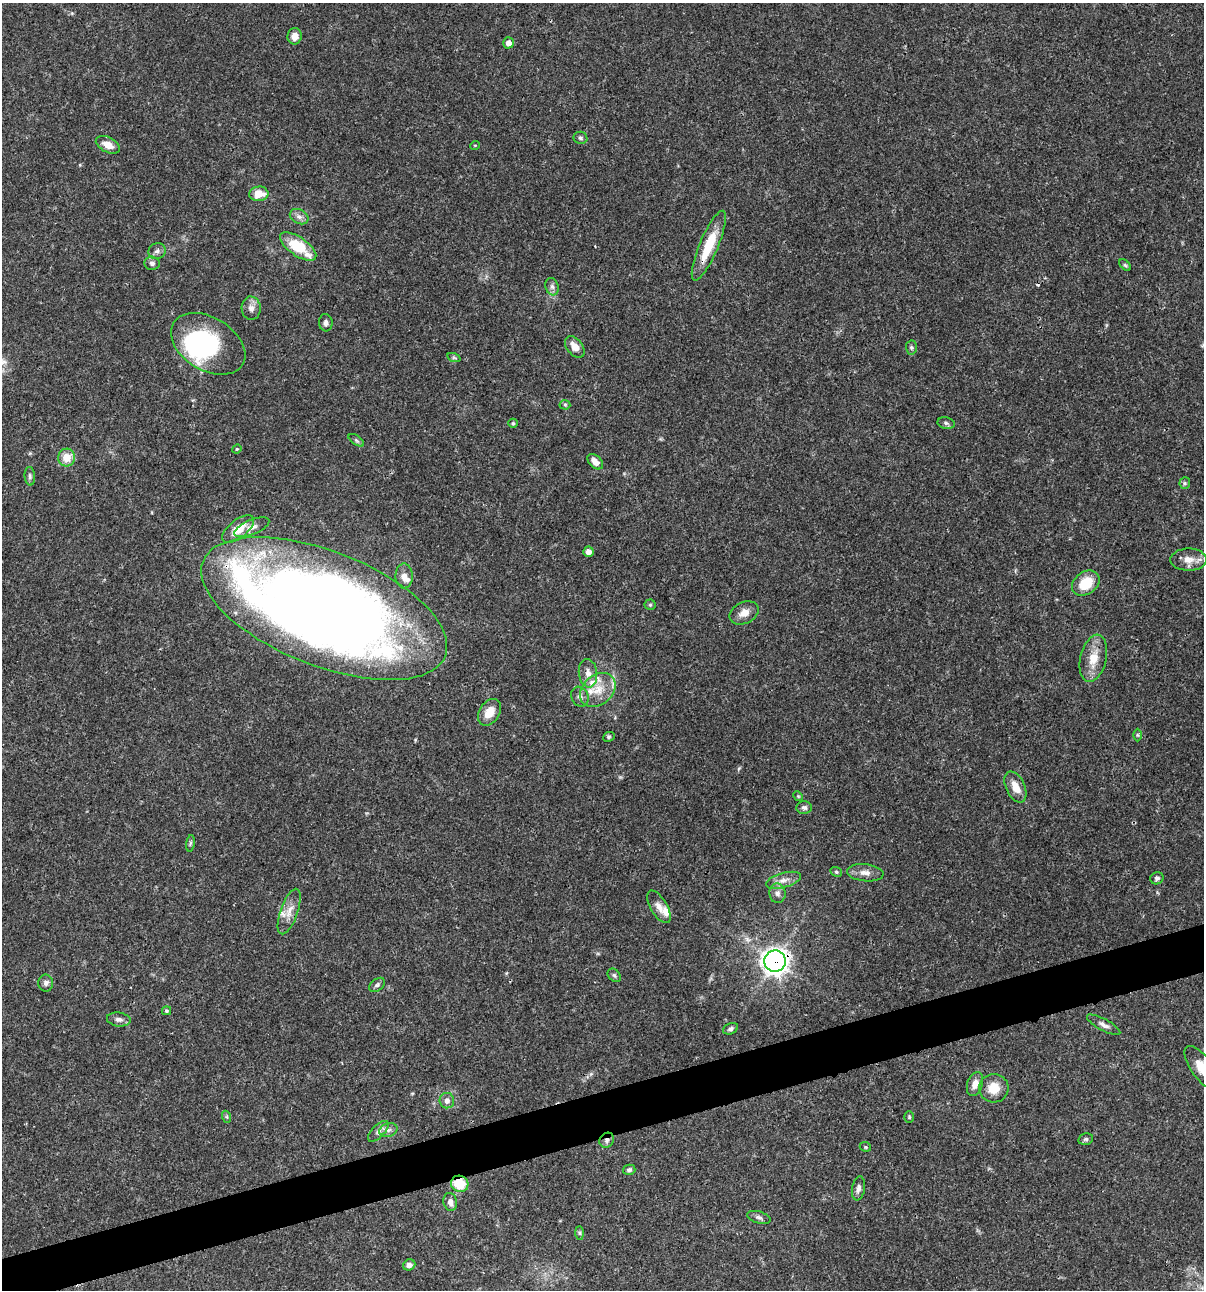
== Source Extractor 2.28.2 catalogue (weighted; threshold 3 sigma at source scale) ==
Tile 7 of 4 x 4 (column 3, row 2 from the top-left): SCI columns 2509-3710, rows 2581-3868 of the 4962 x 5160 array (HDU 1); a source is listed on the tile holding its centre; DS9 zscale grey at full resolution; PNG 1206 x 1292 px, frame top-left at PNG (2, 3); each listed source drawn as its Kron ellipse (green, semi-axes under 4 px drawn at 4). Shown black and unused: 4% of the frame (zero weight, under 3 of 4 exposures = <1% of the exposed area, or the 3 px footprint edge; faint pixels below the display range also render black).
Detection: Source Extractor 2.28.2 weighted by HDU 2 'WHT'; one run over the whole footprint, this tile lists its part. Background 0.0315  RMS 0.002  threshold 0.00908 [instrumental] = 3 sigma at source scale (4.5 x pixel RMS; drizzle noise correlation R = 1.50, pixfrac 1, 0.0396/0.0396 arcsec/px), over >= 5 px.
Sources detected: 88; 1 inside a brighter object's white glare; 1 cosmic-ray / hot-pixel residue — neither listed nor drawn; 5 inside a brighter listed object's ellipse — not listed separately; the other 81 listed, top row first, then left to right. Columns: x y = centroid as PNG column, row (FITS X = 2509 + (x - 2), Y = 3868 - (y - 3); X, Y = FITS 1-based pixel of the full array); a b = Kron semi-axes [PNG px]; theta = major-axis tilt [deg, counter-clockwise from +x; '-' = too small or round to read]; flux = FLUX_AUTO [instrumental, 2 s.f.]
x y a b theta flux
295 36 8 7 - 1.6
508 43 5 5 - 1.2
580 138 7 6 - 0.46
108 145 13 7 -28 1.8
475 145 5 3 - 0.16
259 194 9 7 4 3.1
299 217 10 7 -27 0.89
298 246 21 9 -34 7.6
709 246 38 9 67 7.1
157 251 9 8 - 0.75
152 263 7 7 - 0.69
1125 265 7 4 -44 0.36
552 287 9 6 -73 0.71
251 308 12 9 -87 1.2
326 323 8 7 - 0.71
208 344 40 26 -31 23
575 347 12 8 -51 2
911 347 7 5 -88 0.38
454 358 7 4 -19 0.33
565 405 5 5 - 0.27
513 423 5 4 - 0.26
946 423 9 5 -11 0.49
356 440 9 4 -35 0.42
237 449 5 4 - 0.25
67 457 9 8 - 3.1
595 462 9 6 -45 1.2
30 476 9 5 -86 0.49
1185 483 6 5 - 0.34
252 527 19 7 23 1.4
238 529 19 9 38 3.8
588 552 5 5 - 1.2
1189 560 18 11 0 2.2
404 576 12 8 -89 1.3
1086 583 15 11 35 4.9
650 605 5 5 - 0.28
324 609 130 57 -21 350
744 613 15 10 25 1.9
1093 658 24 13 76 3.9
588 673 14 9 -83 1.5
598 690 20 14 40 4.1
580 697 10 8 -62 0.91
489 712 14 10 56 2.7
1137 735 6 4 -89 0.26
609 737 6 4 23 0.31
1015 787 16 9 -65 2.4
798 796 5 4 - 0.22
804 808 8 6 -2 0.54
190 843 8 4 81 0.37
836 872 6 4 -21 0.29
865 873 18 8 -6 1.7
1157 878 7 6 - 0.5
783 880 18 7 15 1.6
777 893 10 8 -89 0.92
659 907 18 8 -59 1.7
289 912 24 8 70 2.3
775 961 11 10 - 150
614 975 7 5 -45 0.4
46 983 8 7 - 0.73
377 985 9 5 38 0.49
167 1011 4 4 - 0.31
119 1019 12 7 -8 0.89
1104 1025 19 6 -29 1
731 1029 8 5 23 0.55
1202 1068 26 10 -53 3.7
975 1084 12 7 72 1.7
994 1088 15 14 - 3.3
447 1101 8 7 - 0.97
227 1117 6 4 -71 0.3
909 1117 6 4 -88 0.28
388 1130 9 6 14 0.81
378 1131 13 6 45 0.98
1086 1139 7 5 13 0.44
607 1140 8 6 54 0.79
865 1147 6 4 -22 0.32
629 1170 6 5 - 0.49
460 1184 9 8 - 5.4
858 1188 12 6 81 0.85
450 1202 9 6 -80 1.1
759 1217 12 6 -16 0.66
580 1233 7 4 -89 0.39
409 1265 6 5 - 0.96
Overlapping masked pixels (flux is a lower limit): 5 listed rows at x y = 709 246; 324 609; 775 961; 607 1140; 460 1184
Isophote crosses this tile's border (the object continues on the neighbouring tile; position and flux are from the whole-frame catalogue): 1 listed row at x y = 1202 1068